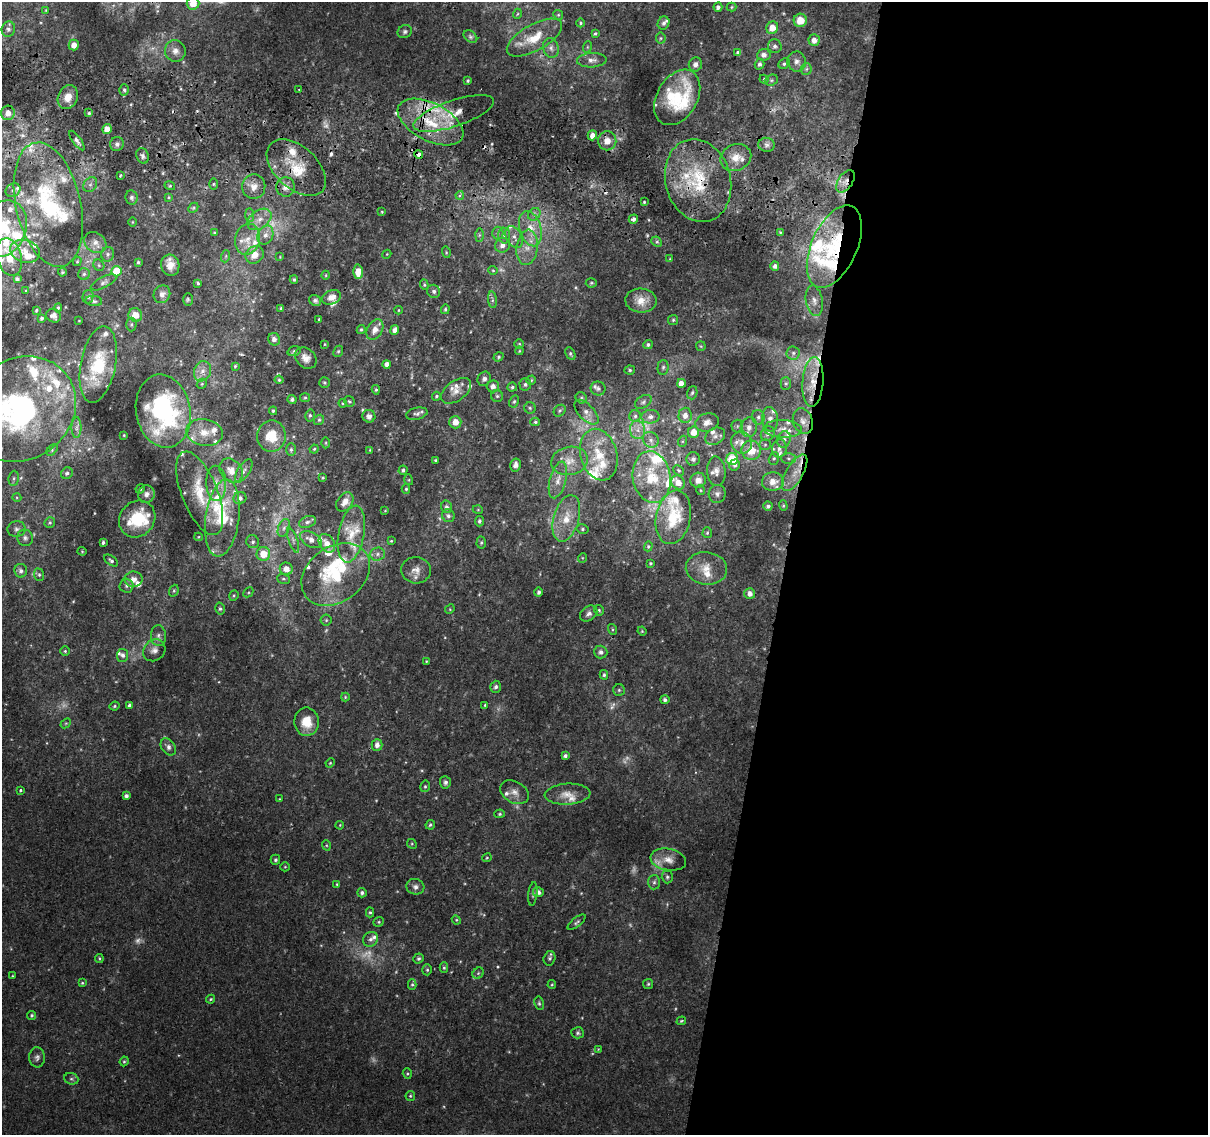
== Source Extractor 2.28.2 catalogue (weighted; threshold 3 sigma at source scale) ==
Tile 12 of 4 x 4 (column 4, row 3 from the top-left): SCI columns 3624-4829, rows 1396-2528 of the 4843 x 5116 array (HDU 1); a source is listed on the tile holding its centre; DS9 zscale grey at full resolution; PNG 1210 x 1137 px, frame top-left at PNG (2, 2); each listed source drawn as its Kron ellipse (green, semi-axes under 4 px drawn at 4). Shown black and unused: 35% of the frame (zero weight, under 2 of 3 exposures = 2% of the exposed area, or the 3 px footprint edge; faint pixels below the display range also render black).
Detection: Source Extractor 2.28.2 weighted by HDU 2 'WHT'; one run over the whole footprint, this tile lists its part. Background 0.0111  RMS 0.0038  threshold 0.017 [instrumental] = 3 sigma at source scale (4.5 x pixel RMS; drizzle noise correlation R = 1.50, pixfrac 1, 0.0396/0.0396 arcsec/px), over >= 5 px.
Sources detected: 495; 23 too faint to see at this stretch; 1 inside a brighter object's white glare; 10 cosmic-ray / hot-pixel residue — neither listed nor drawn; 79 inside a brighter listed object's ellipse — not listed separately; the other 382 listed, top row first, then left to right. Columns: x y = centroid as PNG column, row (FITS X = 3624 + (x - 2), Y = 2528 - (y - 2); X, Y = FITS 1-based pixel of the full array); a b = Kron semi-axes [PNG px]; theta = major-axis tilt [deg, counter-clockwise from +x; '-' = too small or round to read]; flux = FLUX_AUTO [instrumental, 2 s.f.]
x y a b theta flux
193 3 6 6 - 5.3
718 7 4 4 - 1.2
732 7 5 4 - 0.46
46 10 4 4 - 0.36
517 14 5 3 - 0.33
558 15 5 4 - 0.49
800 20 6 6 - 5.5
580 23 4 4 - 0.55
664 23 7 5 69 1.2
772 28 6 5 - 4.5
8 29 8 6 77 1.5
405 32 7 6 - 0.93
595 34 4 3 - 0.63
470 37 7 5 -39 0.76
534 38 31 13 29 9.4
661 38 5 5 - 0.57
814 40 6 5 - 2.3
74 45 5 5 - 2.9
775 46 7 7 - 1.3
587 47 6 3 71 0.45
551 48 10 7 -75 1.7
175 51 11 10 - 2.5
738 52 4 4 - 1
764 55 7 6 - 2.1
592 60 15 7 3 2.2
797 61 10 9 - 2
695 64 7 6 - 1.9
759 64 5 4 - 1
784 64 6 5 - 0.73
806 69 6 5 - 0.71
764 79 4 4 - 0.41
771 80 7 5 20 0.74
468 81 3 3 - 0.52
124 90 5 4 - 0.72
299 90 3 2 - 0.34
68 97 12 9 67 4.5
677 97 30 20 60 24
8 113 7 7 - 3.3
89 113 4 4 - 0.6
454 113 42 13 18 11
431 122 35 19 -27 21
107 129 5 4 - 3.5
592 135 5 4 - 2.6
77 141 11 4 -54 1.3
607 141 9 9 - 3.7
117 144 7 6 - 1.4
766 145 8 7 - 1.5
419 154 4 4 - 3.1
143 156 8 6 -71 1.2
736 158 16 13 23 5.4
296 168 35 21 -42 15
120 175 3 3 - 0.46
698 181 42 32 -75 28
845 181 12 7 56 2.9
213 184 5 3 - 0.45
90 185 8 6 53 1.2
170 186 5 3 - 0.4
254 187 12 11 - 3.8
286 187 9 9 - 2.9
13 190 8 6 33 1.1
460 195 4 4 - 1.3
131 197 7 6 - 1.1
169 197 4 3 - 0.38
644 202 3 3 - 0.45
48 205 63 32 -77 42
193 208 6 4 44 0.52
382 212 3 3 - 0.41
534 214 7 5 45 1.3
250 215 7 4 -89 0.8
259 219 13 9 37 3.6
633 219 5 4 - 1.4
132 222 5 3 - 0.33
3 229 29 22 66 23
530 229 18 10 -73 7.2
215 232 3 3 - 0.52
780 232 4 3 - 0.37
498 233 6 6 - 0.96
265 235 10 7 65 2.4
479 235 6 4 89 0.64
504 235 8 6 -86 1.2
514 237 11 7 -63 2.4
247 239 16 12 75 5.4
95 242 12 9 -39 2.7
657 242 6 4 -43 0.63
502 245 7 7 - 2.1
527 247 18 10 83 5.3
834 247 44 23 66 32
25 251 15 11 -19 4.1
446 252 6 3 -74 0.41
108 254 7 6 - 1.1
387 254 4 3 - 0.33
255 255 9 8 - 4.4
226 256 6 4 71 0.53
9 257 19 12 -75 8.5
280 257 4 3 - 0.31
670 259 4 3 - 0.33
77 261 5 4 - 0.39
138 262 4 3 - 0.62
99 265 6 5 - 0.75
170 265 10 9 - 3.4
775 266 5 4 - 1.1
493 270 5 4 - 0.45
116 271 5 5 - 14
62 272 4 3 - 0.48
358 272 7 5 88 4.3
84 274 6 6 - 0.84
326 275 4 3 - 0.33
17 279 4 4 - 1.1
294 279 4 4 - 0.61
104 282 14 5 26 1.5
198 283 4 3 - 0.55
591 283 5 4 - 0.57
424 285 5 4 - 0.49
26 291 3 3 - 0.4
434 291 7 6 - 1
162 294 9 8 - 2.4
88 297 7 5 77 0.9
331 297 9 7 21 3.2
188 299 6 5 - 0.64
492 300 8 4 -83 0.84
641 300 15 12 -2 5.1
94 301 8 5 -8 0.94
315 301 6 5 - 1.1
814 301 15 8 -80 2.9
58 308 4 4 - 0.54
281 308 3 3 - 0.48
445 309 5 4 - 0.52
36 310 3 2 - 0.42
398 310 4 3 - 0.31
135 315 7 6 - 5.3
53 316 7 6 - 1.5
42 318 4 3 - 0.74
319 319 3 3 - 0.38
673 320 5 5 - 0.56
79 321 3 2 - 0.22
131 324 7 5 88 0.67
361 329 4 3 - 0.54
375 330 11 7 60 3.2
394 330 5 4 - 1.5
274 339 6 5 - 1.7
324 344 4 2 - 0.31
519 344 4 4 - 0.5
648 344 5 4 - 0.8
701 346 5 4 - 0.43
294 351 7 5 18 0.75
338 351 6 4 66 0.6
519 351 4 3 - 0.34
793 353 6 6 - 1.1
570 354 7 4 -61 0.7
498 357 5 4 - 0.58
306 358 12 9 -44 2.7
98 364 39 17 79 18
387 364 4 4 - 2
235 366 4 4 - 0.46
663 367 7 5 87 0.93
630 370 5 4 - 0.65
202 371 10 8 71 2.8
484 379 7 6 - 1.2
279 380 4 4 - 0.51
531 380 4 4 - 0.53
813 382 25 10 86 8.1
324 383 5 5 - 0.62
681 383 4 4 - 2.8
786 383 6 5 - 0.7
202 384 5 4 - 0.54
525 384 6 6 - 0.9
493 386 6 6 - 2
512 387 5 4 - 0.81
598 389 7 7 - 1.1
376 390 5 4 - 0.51
456 391 17 10 36 3.6
692 393 7 5 72 0.75
436 396 4 4 - 0.61
497 396 6 6 - 0.8
305 398 5 4 - 0.53
581 398 6 5 - 0.65
292 399 4 4 - 0.84
349 401 5 5 - 0.58
514 401 6 4 62 0.62
643 402 9 6 32 1.1
343 403 4 4 - 0.41
530 408 6 5 - 0.65
20 409 58 50 35 86
163 411 37 27 -80 54
273 411 4 3 - 0.51
560 411 6 5 - 0.71
586 412 15 7 -46 2.6
417 414 11 6 13 1.4
310 415 6 4 77 0.67
685 415 7 7 - 2.7
369 416 6 6 - 1.8
635 416 6 5 - 0.87
650 417 9 7 9 1.9
758 417 7 6 - 1.2
770 419 12 8 -85 2.6
319 420 5 4 - 0.6
803 421 13 9 -72 2.8
455 422 6 6 - 3.4
535 422 4 4 - 0.6
707 422 12 9 18 3
737 426 6 6 - 0.83
749 427 10 8 77 2.8
77 428 10 5 89 1.6
783 429 19 9 -2 3.7
638 430 9 7 -80 2.4
204 432 18 13 -9 6.3
694 432 5 5 - 4.8
768 434 8 6 50 1.4
124 435 3 2 - 0.3
271 436 15 14 - 8.7
715 436 10 8 30 2
784 439 8 6 73 1.6
651 440 8 7 - 1.7
683 441 5 3 - 0.44
326 443 5 3 - 0.39
742 443 11 10 - 3.2
765 445 6 5 - 0.61
314 449 4 4 - 0.43
779 449 9 7 77 1.9
52 450 7 4 47 0.69
291 450 6 5 - 0.75
370 450 3 3 - 0.3
751 450 10 9 - 8.4
599 455 26 18 -75 12
774 458 6 5 - 0.72
788 458 7 5 -1 0.89
693 459 7 6 - 1.4
732 459 6 6 - 15
435 460 3 2 - 0.43
569 461 18 14 11 6
515 465 6 5 - 1.6
735 465 5 5 - 1.4
403 470 5 4 - 0.83
679 470 6 4 -44 0.57
231 471 13 10 -48 4.7
244 471 13 6 57 1.6
716 471 14 9 -86 2.8
67 473 6 5 - 0.95
795 473 20 8 60 5.4
652 477 26 19 -80 14
14 478 8 5 84 0.83
323 478 3 2 - 0.4
409 480 5 3 - 0.36
558 480 19 8 75 4
698 480 8 7 - 2.7
773 482 11 9 4 4.5
216 483 17 10 -88 4.1
678 483 7 6 - 3.3
140 489 4 4 - 0.51
406 489 5 4 - 0.58
700 490 5 3 - 0.37
200 493 44 18 -68 15
146 494 9 8 - 2.1
717 494 9 8 - 1.6
17 498 4 3 - 0.35
240 498 6 6 - 1.6
345 502 10 7 54 3.4
768 506 4 4 - 0.99
783 506 5 4 - 0.42
446 507 6 5 - 1.2
478 510 5 3 - 0.31
385 511 3 3 - 0.29
448 516 7 6 - 1.1
673 517 27 17 79 15
222 518 39 17 83 23
566 518 24 12 74 9
137 519 19 17 50 16
479 521 5 4 - 0.73
307 522 9 5 18 1.1
50 523 5 5 - 0.61
284 528 9 5 68 1.3
17 529 9 8 - 1.3
582 529 6 5 - 0.69
707 533 5 4 - 0.5
351 534 29 13 79 8.8
199 537 4 4 - 0.38
25 538 8 7 - 1.3
293 540 13 4 -71 1.4
311 540 12 7 -29 2.9
391 541 3 3 - 0.41
103 542 3 3 - 0.77
253 542 7 6 - 0.96
481 542 6 4 88 0.61
327 543 10 7 -54 3.5
648 546 5 4 - 0.51
82 551 4 4 - 0.38
263 554 7 7 - 6.6
377 554 8 6 2 1.5
582 558 5 3 - 0.32
111 560 8 4 -35 0.86
650 563 3 3 - 0.46
706 568 21 16 -7 6.6
286 569 6 6 - 3.3
416 570 15 13 -5 3.3
21 571 7 6 - 1.4
336 574 37 27 36 24
39 575 6 5 - 0.74
133 579 9 8 - 2.9
283 579 6 5 - 0.72
126 586 7 7 - 1.2
174 591 6 4 70 0.52
248 592 5 3 - 0.45
539 592 5 4 - 0.96
750 594 5 5 - 2.3
234 596 5 4 - 0.5
220 609 6 5 - 0.73
450 609 5 4 - 0.39
599 610 5 5 - 0.64
589 614 9 7 37 1.6
326 620 5 5 - 0.62
612 629 5 3 - 0.48
642 631 4 4 - 0.38
158 636 10 7 -86 1.7
154 650 12 10 43 2.4
65 651 4 4 - 0.51
601 652 7 6 - 1.6
123 655 6 5 - 1.3
426 661 4 3 - 0.32
604 675 5 4 - 0.7
496 687 6 5 - 1.1
619 690 6 6 - 0.67
345 697 4 4 - 0.42
665 700 4 4 - 0.95
129 705 4 3 - 1.1
485 705 4 3 - 0.38
114 706 5 3 - 0.5
307 722 14 12 -88 7.2
66 723 6 4 42 0.53
377 745 6 5 - 2
168 747 9 6 -55 1.4
565 756 3 3 - 0.99
330 763 5 3 - 0.35
445 782 6 5 - 1.1
425 786 6 4 75 0.55
20 790 3 3 - 0.94
514 792 15 10 -30 3
568 794 23 10 3 4.6
126 796 4 4 - 1.3
280 799 4 3 - 0.34
500 814 5 4 - 0.5
340 825 4 3 - 0.32
430 825 5 4 - 0.75
412 844 5 4 - 0.5
326 845 5 3 - 0.42
487 858 5 3 - 0.37
275 860 5 5 - 0.79
668 860 18 11 -11 4.1
285 867 5 4 - 0.41
667 877 6 5 - 0.8
654 882 7 6 - 1.1
337 884 4 3 - 0.35
415 887 9 8 - 1.6
538 892 5 5 - 1.8
362 893 4 4 - 1
533 894 12 4 83 0.99
370 912 5 4 - 0.65
456 920 5 4 - 0.41
379 922 5 4 - 0.54
577 922 11 4 38 0.89
371 939 8 7 - 1.4
99 958 4 3 - 0.42
418 958 5 5 - 0.92
550 958 7 5 75 0.94
444 968 5 4 - 0.54
427 970 5 4 - 0.58
478 973 6 5 - 0.63
12 976 4 2 - 0.29
82 983 4 4 - 0.46
552 984 4 4 - 0.4
648 984 5 5 - 0.58
412 985 5 4 - 0.59
211 999 4 3 - 0.44
539 1003 7 4 -80 0.66
32 1015 4 4 - 0.69
681 1021 5 3 - 0.44
578 1033 6 5 - 0.77
598 1049 3 3 - 0.28
37 1057 10 8 88 1.5
124 1061 5 4 - 0.51
407 1074 5 4 - 0.51
71 1079 7 5 -20 0.85
410 1096 5 5 - 0.54
Overlapping masked pixels (flux is a lower limit): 8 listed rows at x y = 431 122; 419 154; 296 168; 698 181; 845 181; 834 247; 813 382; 795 473
Isophote crosses this tile's border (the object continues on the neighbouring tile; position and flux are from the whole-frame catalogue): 4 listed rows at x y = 193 3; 3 229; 9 257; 20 409